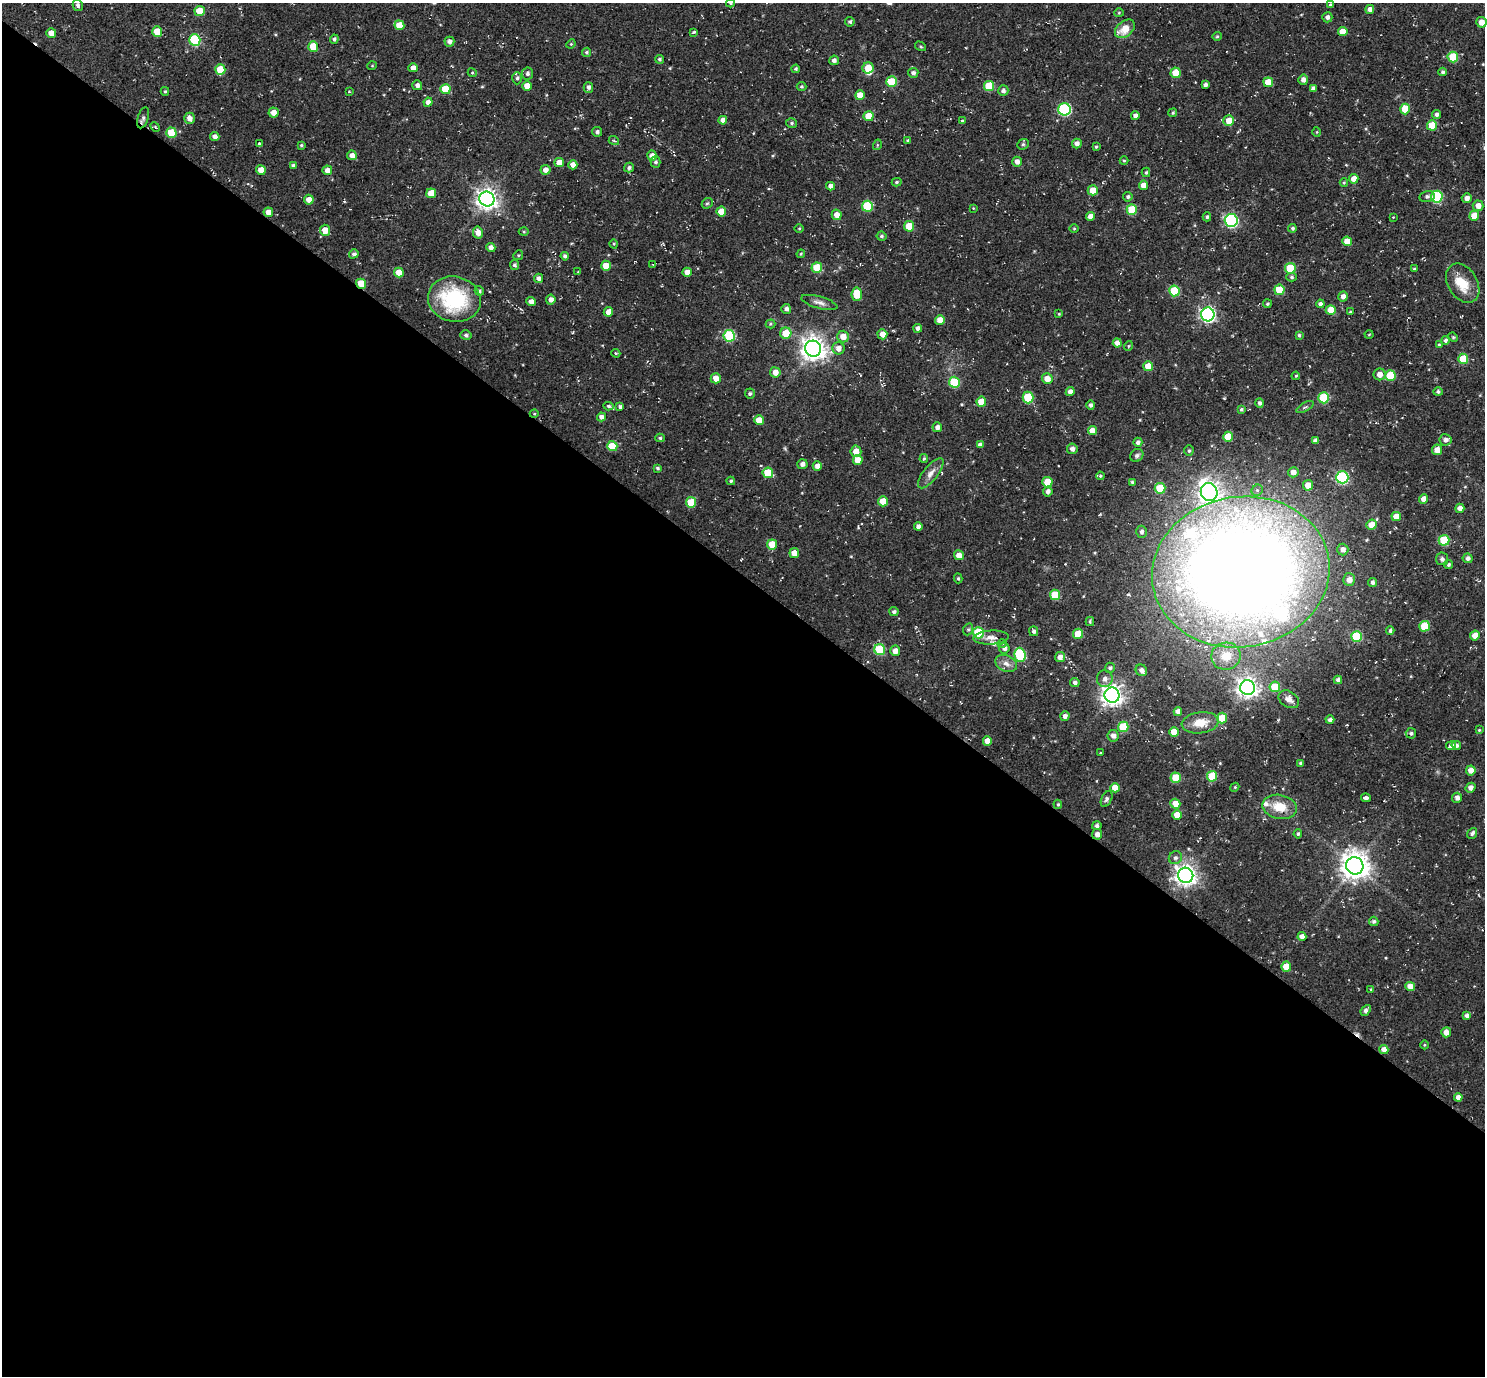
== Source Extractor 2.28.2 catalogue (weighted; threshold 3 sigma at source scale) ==
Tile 14 of 4 x 4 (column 2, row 4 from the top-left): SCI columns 1523-3005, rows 197-1570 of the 5972 x 5985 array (HDU 1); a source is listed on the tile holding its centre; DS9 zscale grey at full resolution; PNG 1487 x 1378 px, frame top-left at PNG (2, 3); each listed source drawn as its Kron ellipse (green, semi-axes under 4 px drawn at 4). Shown black and unused: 58% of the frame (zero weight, under 2 of 3 exposures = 3% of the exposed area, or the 3 px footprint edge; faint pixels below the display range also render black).
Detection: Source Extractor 2.28.2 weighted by HDU 2 'WHT'; one run over the whole footprint, this tile lists its part. Background 0.0561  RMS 0.013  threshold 0.057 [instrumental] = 3 sigma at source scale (4.5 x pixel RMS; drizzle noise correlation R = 1.50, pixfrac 1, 0.05/0.05 arcsec/px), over >= 5 px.
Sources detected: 348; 1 inside a brighter object's white glare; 1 cosmic-ray / hot-pixel residue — neither listed nor drawn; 13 inside a brighter listed object's ellipse — not listed separately; the other 333 listed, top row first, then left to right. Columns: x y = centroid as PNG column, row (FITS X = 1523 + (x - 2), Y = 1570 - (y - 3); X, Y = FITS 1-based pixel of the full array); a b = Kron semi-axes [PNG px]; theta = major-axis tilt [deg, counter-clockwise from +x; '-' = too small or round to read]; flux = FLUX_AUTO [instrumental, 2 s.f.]
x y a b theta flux
730 3 4 4 - 1.4
78 5 6 5 - 2.9
1330 5 4 3 - 1.6
1370 9 4 4 - 6.2
200 11 5 5 - 21
1119 13 4 4 - 1.3
1327 17 5 5 - 4.1
850 22 5 4 - 2.3
1481 22 5 5 - 8.3
399 25 5 5 - 19
1125 29 11 7 41 18
157 31 5 5 - 18
693 32 3 2 - 2.4
1343 32 5 4 - 15
51 33 5 5 - 10
1217 36 5 4 - 1.6
334 39 4 4 - 2.9
195 40 6 5 - 86
449 42 5 5 - 5
571 44 5 4 - 1.6
313 46 5 5 - 27
920 46 6 3 -31 1.6
587 52 5 4 - 2.1
1453 57 5 5 - 41
659 59 4 4 - 2.5
834 60 5 4 - 4.3
372 66 5 3 - 0.9
413 68 4 4 - 6.9
868 68 5 5 - 21
220 69 5 5 - 31
796 69 4 4 - 1.8
1443 72 4 4 - 2.7
472 73 5 4 - 1.4
528 73 6 5 - 3.5
913 73 5 5 - 4
1176 73 5 5 - 18
517 78 6 4 88 2.5
1303 80 5 5 - 5.7
892 82 5 5 - 35
1268 82 5 5 - 16
417 85 5 4 - 5.2
1205 85 4 3 - 3.9
527 86 5 5 - 13
802 86 5 4 - 2.1
989 86 5 5 - 37
588 87 5 5 - 3.9
1313 88 4 4 - 4.1
445 89 5 5 - 28
165 91 4 4 - 1.6
1003 91 5 5 - 4.5
349 92 4 2 - 0.89
860 95 5 5 - 16
428 102 4 4 - 5.5
1064 109 6 6 - 120
1405 109 5 5 - 25
273 112 5 5 - 8.2
1173 113 4 4 - 1.7
1436 114 4 4 - 3.4
868 116 5 5 - 21
1135 116 4 4 - 5.3
143 118 11 5 73 3.5
189 118 5 5 - 6.5
723 120 4 4 - 7.4
962 121 4 3 - 2
1229 121 5 5 - 15
792 123 5 4 - 2.1
1432 125 5 5 - 28
155 127 5 4 - 1.7
597 132 5 5 - 3.3
1317 132 5 3 - 1.1
171 133 5 5 - 31
215 136 4 4 - 4.8
614 141 5 3 - 1.7
908 141 3 3 - 2.1
1077 143 5 4 - 5.7
260 144 4 3 - 3
1023 144 6 5 - 2.1
301 145 4 3 - 1.5
877 145 5 3 - 1.2
1096 147 4 3 - 1.3
352 155 5 4 - 6.2
652 156 5 5 - 6.6
1124 161 4 4 - 1.4
559 162 5 4 - 12
656 162 5 5 - 2.8
1017 162 5 4 - 6.4
573 165 4 4 - 8.2
293 166 4 4 - 3.7
629 168 5 5 - 2.8
261 170 5 4 - 10
327 170 5 5 - 6.7
545 170 5 5 - 6.9
1146 172 5 4 - 1.9
1354 179 5 4 - 9.2
897 182 5 4 - 1.8
1344 183 4 4 - 1.3
1143 185 5 4 - 10
831 186 4 4 - 5.6
1093 190 5 5 - 16
431 193 5 5 - 18
1427 196 8 5 11 3.2
1128 197 5 4 - 2.6
1437 197 6 5 - 93
1467 198 5 5 - 5.1
487 199 7 7 - 770
309 200 5 5 - 9.4
707 203 6 5 - 1.9
867 206 5 5 - 58
1478 206 5 5 - 8.2
973 208 4 3 - 0.97
1132 210 5 5 - 41
268 212 5 4 - 9.2
721 212 5 5 - 18
837 215 5 5 - 10
1091 216 4 4 - 9.4
1474 216 5 5 - 18
1207 217 4 4 - 1.8
1393 217 2 2 - 0.75
1231 220 6 6 - 200
909 226 5 5 - 25
799 228 5 3 - 1.1
1074 228 5 3 - 1.1
1292 228 4 4 - 2.6
325 230 5 5 - 12
524 232 5 3 - 1.3
478 233 6 5 - 8.2
882 236 5 4 - 2.4
1347 241 5 5 - 15
614 244 5 3 - 1.2
491 247 4 4 - 5.8
354 254 5 4 - 3.1
801 254 4 3 - 1.2
518 255 5 4 - 1.5
565 256 4 4 - 3
514 265 5 4 - 2.7
653 265 3 2 - 0.7
606 266 5 5 - 15
817 268 5 5 - 30
1290 268 5 5 - 36
1414 269 3 3 - 1.5
578 272 4 3 - 0.95
687 272 4 4 - 8.1
399 273 5 4 - 15
1292 277 5 4 - 2.3
539 278 4 4 - 4.6
1463 283 21 14 -58 27
361 284 5 4 - 19
1279 290 5 5 - 31
479 291 5 4 - 2.8
1174 291 5 5 - 44
857 294 7 5 84 23
1343 296 5 4 - 5.5
454 299 26 22 -12 110
551 300 5 4 - 6.1
531 301 5 4 - 6.4
819 302 18 6 -16 6.3
1267 304 4 4 - 2
1320 304 4 4 - 3.8
786 309 5 5 - 4.2
1331 310 5 5 - 18
608 312 5 4 - 9.4
1350 312 3 3 - 1.5
1059 314 4 3 - 1.2
1208 314 7 6 - 310
940 320 5 4 - 12
770 324 5 4 - 1.6
918 328 4 4 - 4.6
786 333 6 5 - 22
882 334 5 5 - 8.8
466 335 5 4 - 2.9
1299 335 4 3 - 2
1369 335 4 3 - 0.98
729 336 6 5 - 79
843 336 6 6 - 11
1453 337 5 4 - 1.6
1445 340 4 4 - 3.1
1117 343 4 4 - 7.1
1439 345 4 3 - 1.4
1128 346 5 3 - 1.2
838 348 6 6 - 7.3
813 349 8 8 - 1100
616 353 4 3 - 1.4
1463 359 5 5 - 30
1148 366 5 5 - 20
775 372 5 5 - 9.1
1380 374 6 6 - 9.4
1390 375 5 5 - 43
1296 376 4 3 - 1.5
716 378 5 5 - 11
1047 379 5 5 - 11
954 382 5 5 - 50
1070 392 4 4 - 5
1438 392 4 4 - 2.5
750 394 5 5 - 2.7
1028 397 6 5 - 46
1324 398 5 5 - 54
981 402 5 5 - 20
1259 403 5 4 - 3.2
1091 405 4 4 - 3.4
609 406 5 4 - 2
620 407 4 4 - 2.7
1305 407 9 3 30 2.3
1241 409 4 4 - 2.1
534 414 4 3 - 1
601 417 4 4 - 5.2
759 420 5 5 - 14
937 427 5 4 - 5.1
1092 431 4 4 - 11
1228 437 5 5 - 25
660 438 4 4 - 1.9
1445 440 6 5 - 5.2
1315 441 4 4 - 5
1138 442 4 4 - 3.5
980 445 4 4 - 4.6
612 446 5 5 - 30
1072 449 5 5 - 5.2
1437 450 5 5 - 11
856 451 5 5 - 12
1189 451 5 4 - 2
1137 455 7 6 - 2.7
924 459 4 3 - 1.8
858 460 5 4 - 14
802 464 5 5 - 4.8
817 466 5 4 - 6.4
658 468 3 3 - 2
1293 472 5 5 - 8.5
768 473 5 5 - 32
931 473 18 7 52 8.9
1100 476 4 3 - 1.4
1342 477 6 6 - 120
731 481 4 3 - 2
1047 482 5 5 - 27
1132 482 3 3 - 1.5
1308 485 5 5 - 15
1160 488 5 5 - 36
1257 490 6 5 - 2.1
1048 491 5 4 - 5.3
1209 492 9 8 - 680
1424 499 5 4 - 8.5
883 501 5 5 - 19
691 502 5 5 - 31
1460 508 4 4 - 7.3
1396 517 5 4 - 13
1371 525 5 5 - 13
918 526 4 4 - 5.1
1141 532 6 5 - 3.8
1444 540 5 5 - 46
772 544 5 5 - 21
1343 550 6 5 - 5.8
794 553 5 5 - 13
959 555 5 4 - 10
1468 558 5 5 - 4.2
1442 559 6 6 - 3.4
1448 565 5 4 - 2.2
1241 572 89 75 9 2400
958 578 5 4 - 1.8
1349 580 6 6 - 7
1372 582 4 4 - 3.7
1055 595 5 5 - 33
894 612 4 4 - 3.3
1090 621 4 4 - 1.5
1424 626 5 5 - 33
968 629 6 5 - 2
1034 631 5 4 - 3
1390 631 4 4 - 2.6
978 633 5 5 - 59
1078 634 5 5 - 26
1357 636 5 5 - 60
1475 636 5 5 - 12
991 637 18 7 2 8
1002 644 4 4 - 1.6
1004 648 5 5 - 4.9
880 650 5 5 - 53
895 651 5 5 - 6.9
1020 655 7 5 -86 78
1226 656 15 13 12 24
1060 657 5 5 - 7
1006 663 11 8 -23 7.2
1110 668 5 5 - 2.6
1141 670 6 5 - 6.1
1105 679 8 8 - 6.3
1338 680 4 4 - 4.1
1075 682 5 4 - 3.8
1275 687 5 5 - 31
1247 688 7 7 - 710
1112 695 7 7 - 800
1289 699 11 7 -34 8.3
1178 712 4 4 - 7.5
1065 716 5 4 - 5.2
1222 718 5 5 - 22
1330 720 4 4 - 4.2
1200 723 18 10 7 19
1123 727 5 5 - 40
1479 730 4 4 - 1.4
1174 732 5 5 - 20
1411 733 5 5 - 3.1
1113 736 5 5 - 5.9
987 741 4 4 - 10
1456 745 5 4 - 3.6
1451 746 5 4 - 4.9
1100 753 3 3 - 0.98
1301 763 4 3 - 2.6
1471 770 5 5 - 9.7
1212 776 5 5 - 40
1176 778 5 5 - 28
1235 787 4 3 - 1.2
1115 788 5 4 - 15
1470 788 5 4 - 5.6
1366 798 5 3 - 4.9
1457 798 5 5 - 5.5
1107 799 8 5 64 2.9
1058 804 5 4 - 1.5
1175 804 5 5 - 12
1279 807 17 12 -12 24
1177 815 5 5 - 17
1097 826 5 4 - 3.5
1472 833 6 4 50 3.2
1097 834 5 5 - 6.1
1298 834 4 4 - 2.2
1175 858 7 6 - 3.3
1355 866 9 8 - 1500
1186 875 8 7 - 750
1374 921 5 4 - 2.9
1302 936 4 4 - 6.5
1286 967 5 5 - 17
1410 986 5 4 - 11
1371 989 4 3 - 1.5
1366 1010 6 3 49 4.4
1467 1016 4 4 - 4.3
1446 1032 5 5 - 7.8
1424 1045 4 3 - 1.1
1384 1049 4 4 - 8.4
1458 1097 4 4 - 6.6
Overlapping masked pixels (flux is a lower limit): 1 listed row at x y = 361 284
Isophote crosses this tile's border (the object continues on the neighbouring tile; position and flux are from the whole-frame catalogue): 1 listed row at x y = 730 3